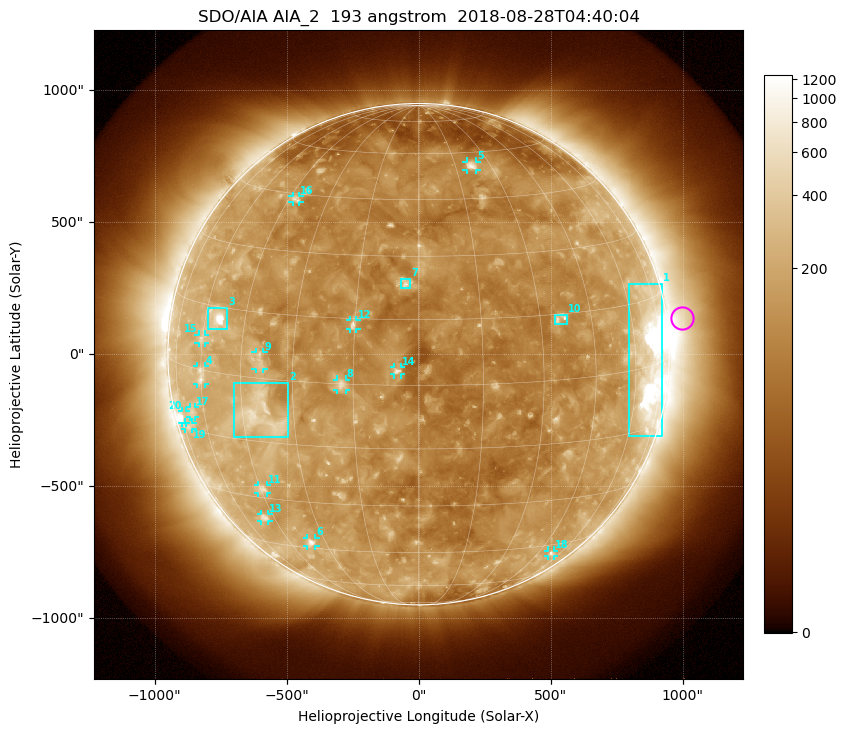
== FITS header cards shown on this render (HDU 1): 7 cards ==
TELESCOP= 'SDO/AIA'
INSTRUME= 'AIA_2'
WAVELNTH=                  193
WAVEUNIT= 'angstrom'
DATE-OBS= '2018-08-28T04:40:04.84'
CTYPE1  = 'HPLN-TAN'
CTYPE2  = 'HPLT-TAN'

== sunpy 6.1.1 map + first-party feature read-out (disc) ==
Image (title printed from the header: SDO/AIA AIA_2  193 angstrom  2018-08-28T04:40:04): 1024 x 1024 px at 2.4 arcsec/px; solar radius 950 arcsec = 396 px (full disc in frame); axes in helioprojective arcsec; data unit not stated in the header (colour bar unlabelled)
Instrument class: DISC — disc imager (sunpy class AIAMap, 193 A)
Bright regions (active regions / flare kernels): reference = the median radial profile (limb darkening/brightening removed); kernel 9 px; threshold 5 sigma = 206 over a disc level ~113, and >= 1.15x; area >= 12 px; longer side >= 9 px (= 22 arcsec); searched inside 0.97 R_sun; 21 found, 20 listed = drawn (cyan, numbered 1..; 15 of them under ~33 arcsec drawn as corner ticks so the feature stays visible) (cap 20 boxes per figure: the strongest are kept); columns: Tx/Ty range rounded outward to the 5 arcsec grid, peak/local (2 s.f.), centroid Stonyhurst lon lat
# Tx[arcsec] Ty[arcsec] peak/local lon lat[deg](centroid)
1 795..925 -310..270 14 +67 +1
2 -700..-495 -315..-105 5.4 -39 -8
3 -800..-725 95..175 13 -55 +12
4 -840..-805 -115..-45 4 -60 -1
5 180..220 695..730 5.2 +22 +55
6 -425..-390 -730..-695 5 -36 -43
7 -65..-30 250..285 5.2 -3 +23
8 -310..-275 -135..-95 4.7 -18 +0
9 -620..-585 -55..10 3.4 -39 +4
10 515..565 115..150 4.3 +36 +14
11 -610..-575 -525..-495 3.5 -44 -27
12 -260..-235 95..130 5.2 -15 +14
13 -600..-565 -630..-605 3.4 -49 -36
14 -95..-65 -80..-50 5.2 -5 +3
15 -835..-805 40..75 3 -60 +7
16 -480..-450 575..600 3.5 -42 +43
17 -870..-845 -240..-200 2.4 -66 -11
18 490..515 -765..-745 2.7 +53 -49
19 -885..-855 -285..-260 2.2 -71 -14
20 -895..-880 -260..-215 3.9 -73 -12
Off-limb structures (1.02-1.3 R_sun): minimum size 162 px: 7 found; the strongest spans PA ~255..305 deg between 1.02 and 1.3 R_sun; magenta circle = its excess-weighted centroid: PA ~280 deg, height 1.06 R_sun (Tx ~995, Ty ~135 arcsec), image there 2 x the reference